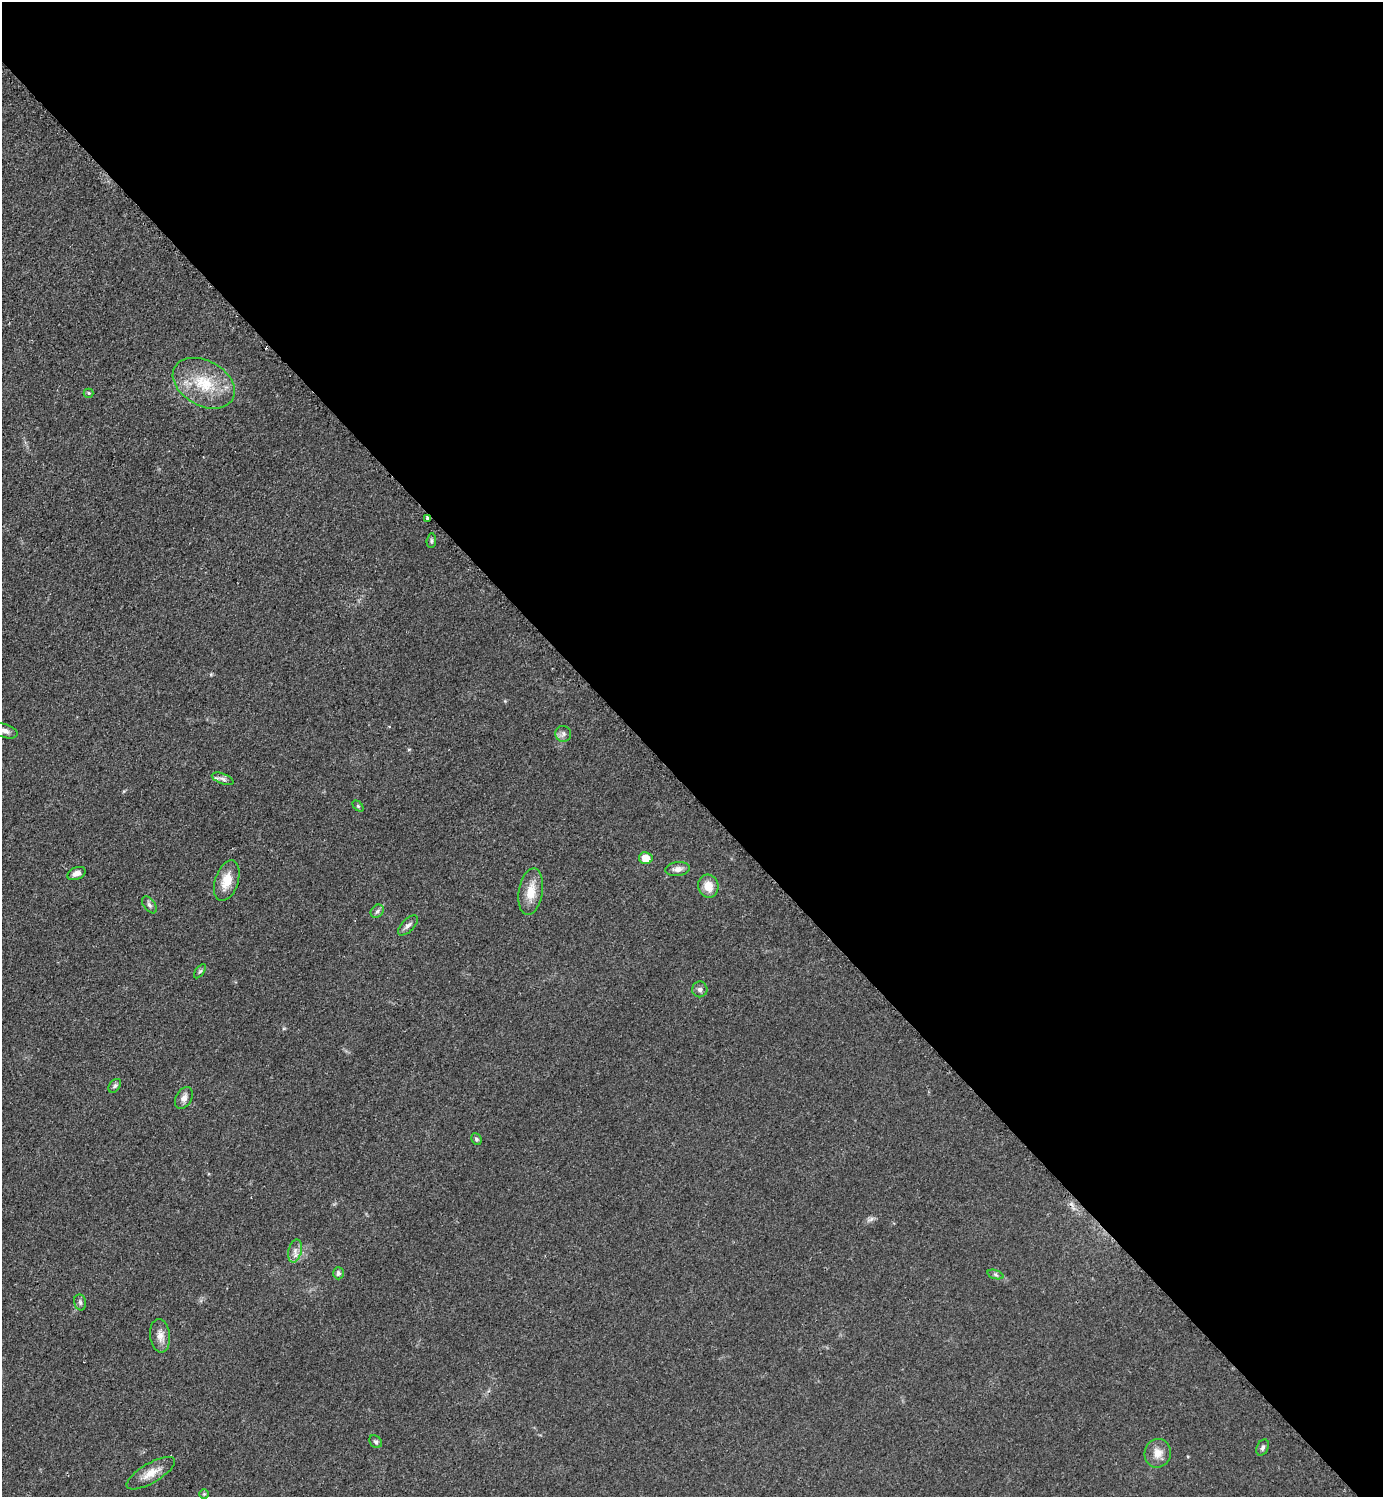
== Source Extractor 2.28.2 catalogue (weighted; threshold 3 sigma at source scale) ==
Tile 8 of 4 x 4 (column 4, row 2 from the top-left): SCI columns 4458-5838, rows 3172-4666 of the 6350 x 6350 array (HDU 1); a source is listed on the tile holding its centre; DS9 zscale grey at full resolution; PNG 1385 x 1499 px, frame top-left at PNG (2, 2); each listed source drawn as its Kron ellipse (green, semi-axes under 4 px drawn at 4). Shown black and unused: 53% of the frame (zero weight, under 2 of 3 exposures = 1% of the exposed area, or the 3 px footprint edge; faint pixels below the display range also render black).
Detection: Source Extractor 2.28.2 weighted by HDU 2 'WHT'; one run over the whole footprint, this tile lists its part. Background 0.0786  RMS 0.0077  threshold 0.0346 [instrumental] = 3 sigma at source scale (4.5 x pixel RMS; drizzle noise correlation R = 1.50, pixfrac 1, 0.05/0.05 arcsec/px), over >= 5 px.
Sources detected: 34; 1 cosmic-ray / hot-pixel residue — neither listed nor drawn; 1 inside a brighter listed object's ellipse — not listed separately; the other 32 listed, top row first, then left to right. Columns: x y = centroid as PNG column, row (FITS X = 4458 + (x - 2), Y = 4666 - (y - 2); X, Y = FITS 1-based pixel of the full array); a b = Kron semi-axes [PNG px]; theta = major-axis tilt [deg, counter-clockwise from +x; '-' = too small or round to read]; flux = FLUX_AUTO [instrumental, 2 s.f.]
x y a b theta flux
204 383 33 22 -29 33
89 393 5 4 - 1.2
427 518 3 3 - 4.4
431 541 7 4 85 1.5
5 731 13 7 -19 3.8
563 734 8 8 - 2.8
223 779 11 5 -21 2.4
358 806 6 4 -45 1
646 858 7 6 - 10
677 869 12 7 8 4
76 874 9 6 22 4.2
227 881 21 11 72 13
708 886 12 10 -76 9.8
531 892 24 12 80 14
149 905 9 5 -53 2.1
377 911 7 5 45 2.1
408 925 13 6 45 3
200 971 8 4 53 1.3
700 989 8 7 - 2.4
115 1086 8 5 52 1.7
184 1098 12 7 61 4
476 1139 6 5 - 1.6
295 1251 12 6 76 4.4
338 1273 6 5 - 2.2
995 1274 8 3 -19 1.5
80 1302 8 6 -75 2
160 1336 17 10 -84 6.2
376 1442 7 5 -44 1.8
1263 1447 8 5 64 2.2
1158 1453 14 13 - 8
151 1473 27 10 30 10
204 1494 4 4 - 0.9
Overlapping masked pixels (flux is a lower limit): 1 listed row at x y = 427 518
Isophote crosses this tile's border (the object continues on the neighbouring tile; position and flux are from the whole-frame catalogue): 1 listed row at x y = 5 731